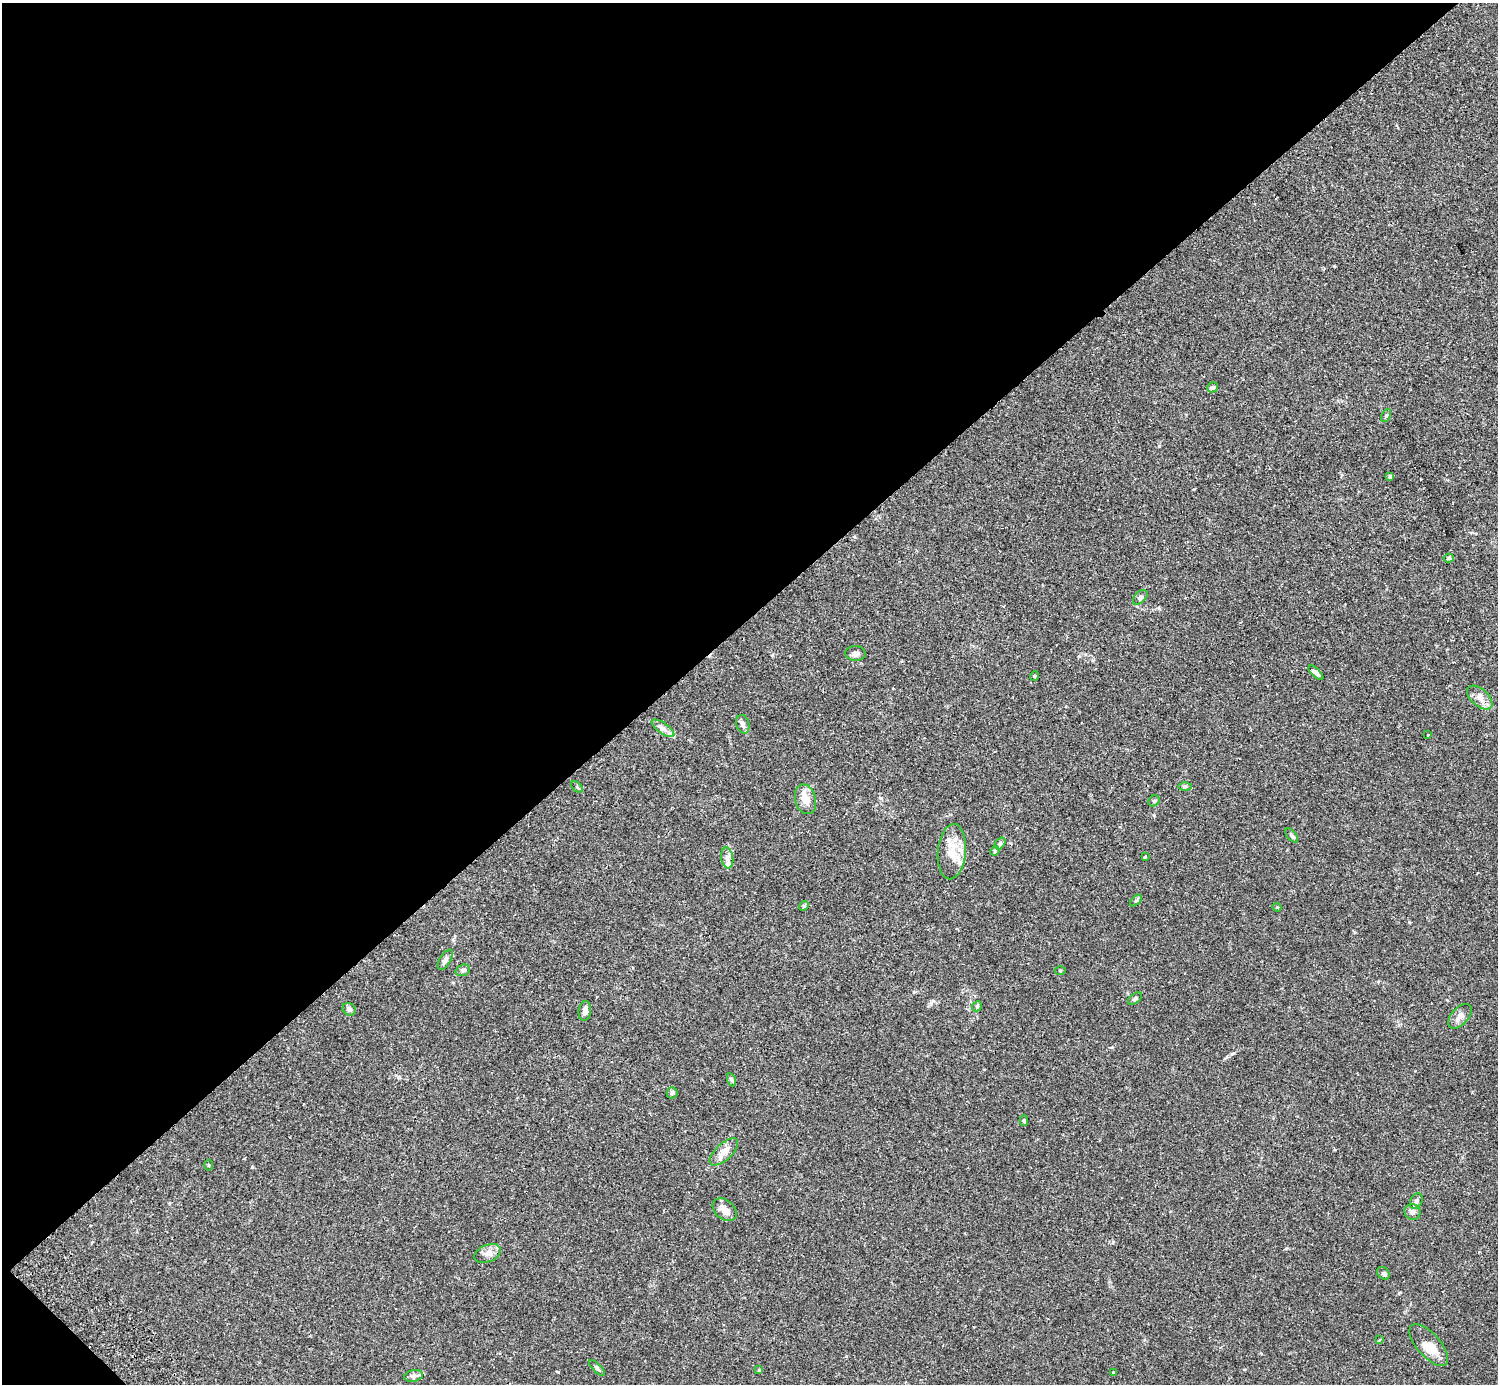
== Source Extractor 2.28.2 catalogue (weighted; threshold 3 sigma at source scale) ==
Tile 5 of 4 x 4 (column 1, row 2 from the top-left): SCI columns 45-1540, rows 2964-4345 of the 6071 x 6068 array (HDU 1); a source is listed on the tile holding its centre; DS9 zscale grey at full resolution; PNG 1500 x 1386 px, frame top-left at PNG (2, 3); each listed source drawn as its Kron ellipse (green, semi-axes under 4 px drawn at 4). Shown black and unused: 45% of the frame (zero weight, under 2 of 3 exposures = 3% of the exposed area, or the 3 px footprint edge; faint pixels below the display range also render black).
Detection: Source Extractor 2.28.2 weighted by HDU 2 'WHT'; one run over the whole footprint, this tile lists its part. Background 0.0574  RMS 0.0053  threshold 0.0239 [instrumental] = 3 sigma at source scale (4.5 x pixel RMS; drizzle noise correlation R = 1.50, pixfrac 1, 0.05/0.05 arcsec/px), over >= 5 px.
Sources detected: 53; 4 inside a brighter listed object's ellipse — not listed separately; the other 49 listed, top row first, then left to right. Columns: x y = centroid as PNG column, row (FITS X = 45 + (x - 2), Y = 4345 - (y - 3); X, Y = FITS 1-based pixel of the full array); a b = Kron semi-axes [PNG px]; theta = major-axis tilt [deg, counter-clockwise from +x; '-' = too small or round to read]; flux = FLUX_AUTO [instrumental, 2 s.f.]
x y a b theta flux
1213 387 6 5 - 0.94
1386 415 7 4 63 0.71
1390 476 4 3 - 1.2
1449 558 5 4 - 0.63
1140 597 9 5 46 1.1
856 653 10 7 -2 2.1
1316 673 9 4 -45 2.1
1034 676 5 3 - 0.48
1480 697 15 8 -42 3.5
743 724 9 6 -74 1.7
663 728 13 5 -35 2.2
1428 735 3 3 - 0.47
1185 786 6 4 1 0.74
577 787 7 4 -45 0.6
805 799 15 10 -75 5.9
1154 801 6 5 - 0.72
1292 835 8 4 -49 0.94
1000 843 6 4 53 0.85
995 851 5 4 - 0.59
952 852 28 14 85 10
1145 856 3 3 - 0.55
727 858 10 6 -82 2.2
1136 901 7 4 43 0.8
804 906 5 4 - 0.78
1277 907 4 4 - 0.55
445 960 11 5 59 1.7
463 970 7 5 19 1.1
1060 971 5 3 - 0.47
1135 999 8 4 38 0.94
977 1006 5 4 - 0.77
349 1009 7 6 - 1.5
585 1011 10 6 83 2.3
1460 1016 15 8 48 3.1
732 1080 7 4 -71 0.83
672 1093 6 5 - 1.2
1024 1121 5 4 - 0.56
724 1152 18 8 43 4.6
209 1165 5 3 - 0.41
1416 1201 8 5 64 1.2
725 1210 14 9 -41 3.6
1412 1212 8 7 - 1.9
488 1254 14 8 22 3.2
1383 1273 7 5 -43 1
1379 1340 3 2 - 0.54
1429 1345 26 11 -48 8.5
597 1368 10 3 -45 0.8
759 1370 4 4 - 0.42
1113 1372 3 2 - 0.37
414 1376 9 6 12 2.1
Unlisted compact peaks at least as high as the median listed source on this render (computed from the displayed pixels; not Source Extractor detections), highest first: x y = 1154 815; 252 1167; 1159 446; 558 1372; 1409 922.